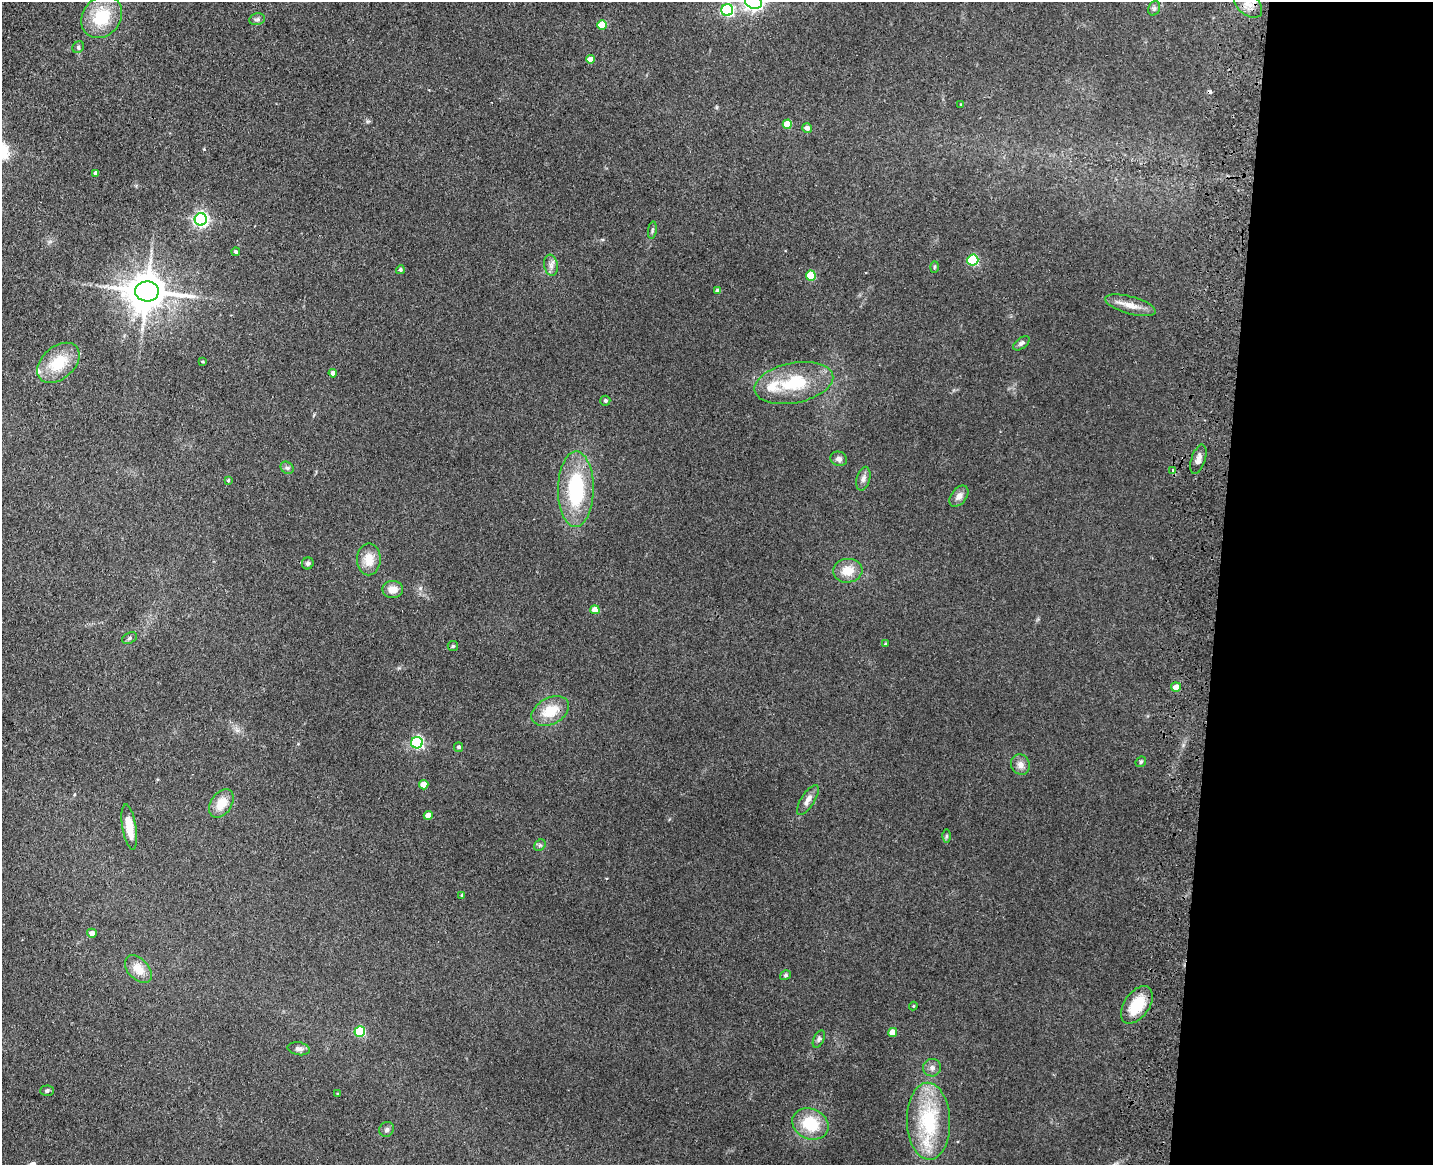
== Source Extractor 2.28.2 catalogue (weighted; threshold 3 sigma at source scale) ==
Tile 9 of 3 x 4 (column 3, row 3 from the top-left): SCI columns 3194-4624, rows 1181-2343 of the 4844 x 4686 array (HDU 1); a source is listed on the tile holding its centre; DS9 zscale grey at full resolution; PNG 1435 x 1167 px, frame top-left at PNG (2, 2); each listed source drawn as its Kron ellipse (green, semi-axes under 4 px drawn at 4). Shown black and unused: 15% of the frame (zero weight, under 3 of 4 exposures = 6% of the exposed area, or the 3 px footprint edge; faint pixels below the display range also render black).
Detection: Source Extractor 2.28.2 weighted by HDU 2 'WHT'; one run over the whole footprint, this tile lists its part. Background 0.0939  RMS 0.0065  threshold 0.0295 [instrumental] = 3 sigma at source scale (4.5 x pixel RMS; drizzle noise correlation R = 1.50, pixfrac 1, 0.05/0.05 arcsec/px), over >= 5 px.
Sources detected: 78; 1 cosmic-ray / hot-pixel residue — neither listed nor drawn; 2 inside a brighter listed object's ellipse — not listed separately; the other 75 listed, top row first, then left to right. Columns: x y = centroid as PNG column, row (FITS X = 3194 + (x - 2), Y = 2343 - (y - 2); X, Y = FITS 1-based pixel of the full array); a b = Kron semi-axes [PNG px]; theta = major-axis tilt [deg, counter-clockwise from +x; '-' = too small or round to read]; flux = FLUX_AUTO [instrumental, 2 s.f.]
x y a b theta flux
753 2 9 6 -15 270
1248 4 17 10 -44 7.8
1154 8 7 5 69 1.7
727 10 6 6 - 110
102 17 23 19 51 29
257 19 8 6 12 1.6
602 25 5 4 - 16
78 47 6 5 - 1.2
590 59 4 4 - 6.3
961 104 4 3 - 0.58
787 124 4 4 - 14
807 128 5 4 - 3.2
96 173 4 4 - 3.1
201 219 6 6 - 190
652 230 9 4 83 1.1
236 252 4 3 - 1.2
973 260 5 5 - 56
551 265 10 6 -81 3.1
934 267 5 3 - 0.71
400 270 4 4 - 1.4
811 276 5 5 - 27
147 291 12 10 -1 1900
718 291 4 4 - 4.3
1130 305 26 8 -15 7.4
1021 343 9 5 36 1.8
203 362 4 2 - 0.63
58 363 24 16 42 21
333 373 4 4 - 2.8
794 383 40 20 11 34
605 401 5 5 - 1.3
839 459 8 7 - 2.4
1198 459 15 7 72 3.8
287 468 7 5 -41 1.5
1173 470 3 3 - 1.3
863 479 12 6 75 2.8
228 480 4 3 - 0.82
576 489 38 18 89 54
959 496 12 7 52 4.1
369 559 16 12 89 10
308 563 6 5 - 1.7
848 571 14 12 5 10
393 589 10 8 -1 6.1
595 610 4 4 - 8.7
130 638 8 5 28 1.5
886 644 3 3 - 0.82
453 646 5 5 - 0.92
1176 687 5 5 - 6.1
550 711 20 13 27 16
417 743 6 6 - 110
459 747 5 4 - 1.3
1141 762 6 4 46 0.97
1020 765 10 9 - 4.1
424 785 4 4 - 12
808 800 17 6 57 4.5
221 803 15 10 55 11
428 815 4 4 - 6.9
129 827 23 7 -80 12
946 836 6 4 89 0.99
540 845 6 5 - 1.2
462 895 3 3 - 0.76
92 933 5 4 - 3.7
138 969 16 10 -46 9.5
786 975 6 4 33 1.1
1137 1005 21 12 55 20
913 1006 4 4 - 0.61
360 1032 5 5 - 46
892 1032 4 4 - 8.7
819 1039 9 5 65 1.5
299 1049 11 6 -9 2.4
932 1068 9 8 - 2.6
47 1091 7 5 2 1.4
338 1094 3 3 - 0.68
928 1121 38 21 -88 51
810 1124 19 15 -25 24
387 1129 8 7 - 1.8
Isophote crosses this tile's border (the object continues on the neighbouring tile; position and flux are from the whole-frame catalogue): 3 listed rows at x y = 753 2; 1248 4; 102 17